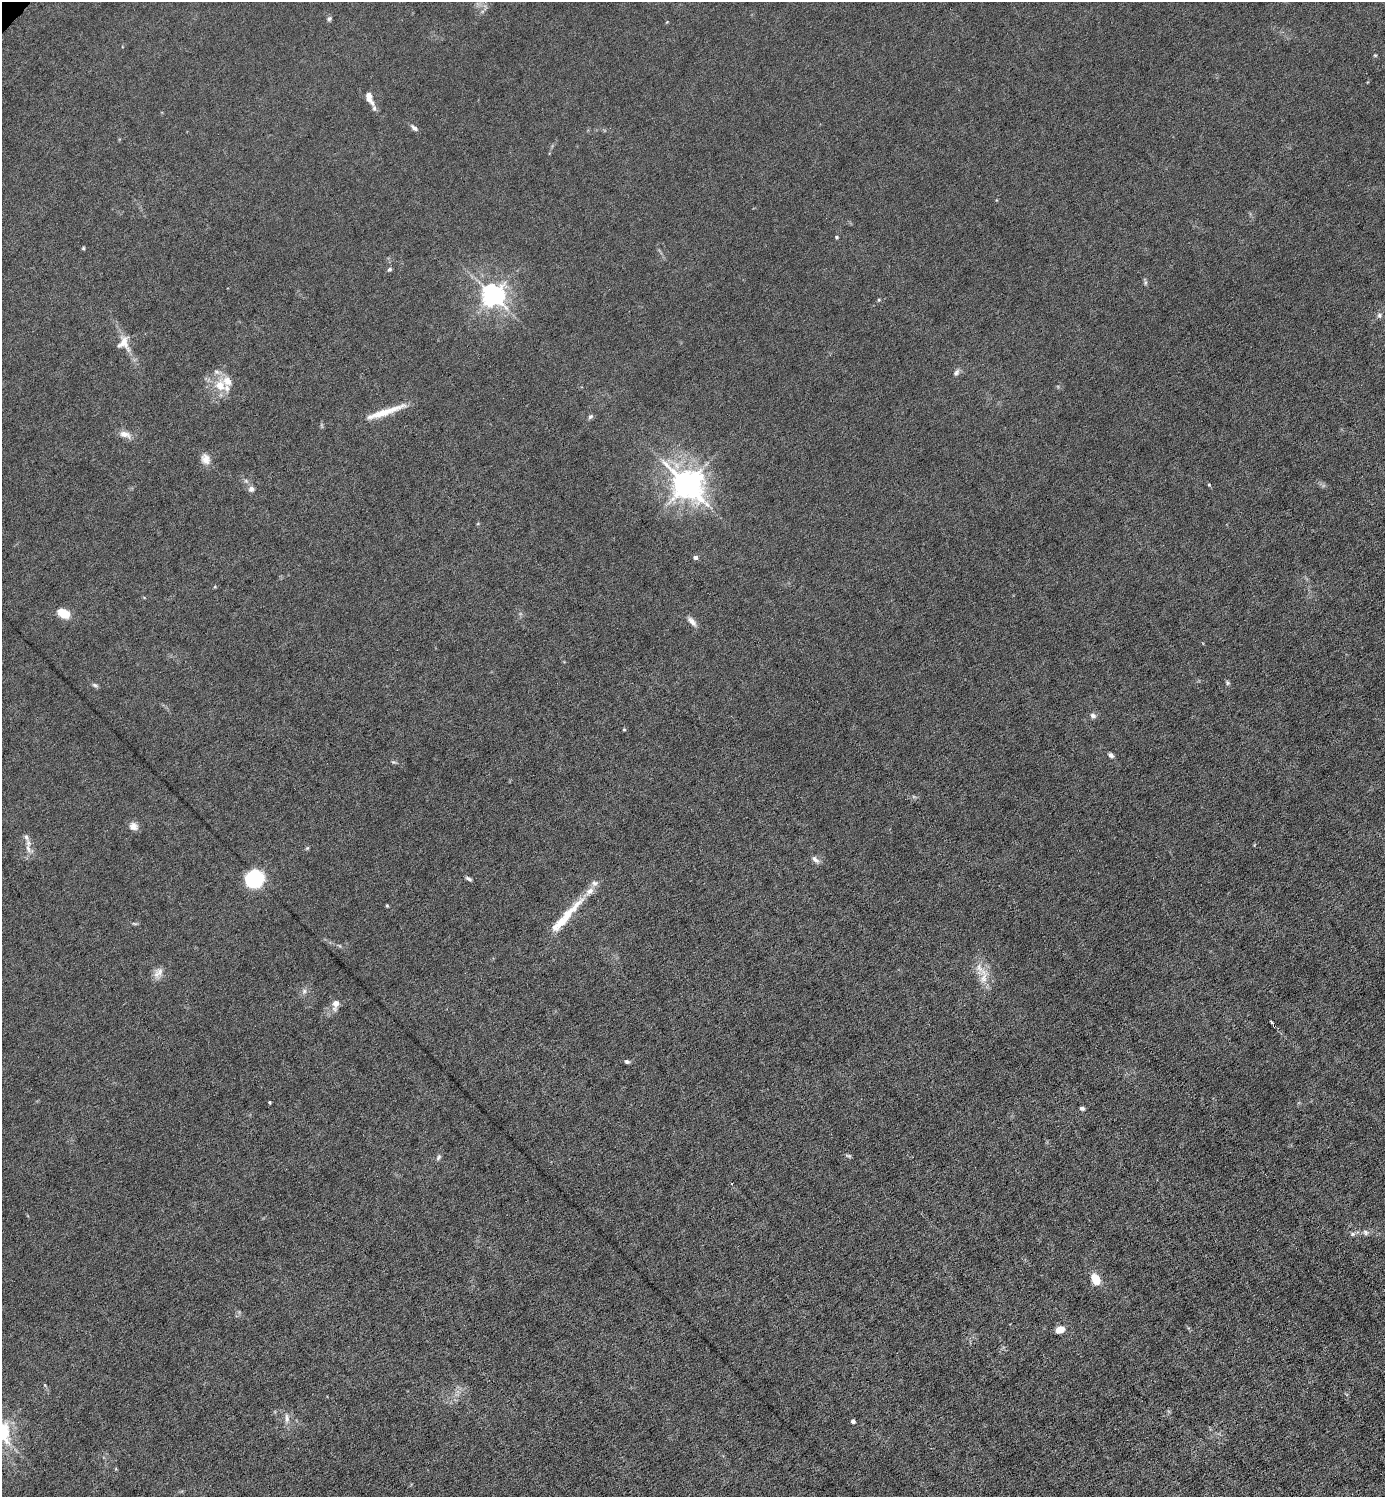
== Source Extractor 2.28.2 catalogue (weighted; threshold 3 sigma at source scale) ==
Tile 6 of 4 x 4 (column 2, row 2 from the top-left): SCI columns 1536-2918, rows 2991-4485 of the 5980 x 5980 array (HDU 1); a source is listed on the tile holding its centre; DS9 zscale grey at full resolution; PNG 1387 x 1499 px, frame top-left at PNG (2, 2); no overlay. Shown black and unused: <1% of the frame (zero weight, under 6 of 12 exposures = <1% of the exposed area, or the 3 px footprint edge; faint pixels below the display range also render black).
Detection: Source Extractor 2.28.2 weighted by HDU 2 'WHT'; one run over the whole footprint, this tile lists its part. Background 0.0152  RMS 0.0031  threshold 0.0127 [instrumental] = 3 sigma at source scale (4.09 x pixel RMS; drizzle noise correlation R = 1.36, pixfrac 0.8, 0.05/0.05 arcsec/px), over >= 5 px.
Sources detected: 65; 2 cosmic-ray / hot-pixel residue — not listed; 11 inside a brighter listed object's ellipse — not listed separately; the other 52 listed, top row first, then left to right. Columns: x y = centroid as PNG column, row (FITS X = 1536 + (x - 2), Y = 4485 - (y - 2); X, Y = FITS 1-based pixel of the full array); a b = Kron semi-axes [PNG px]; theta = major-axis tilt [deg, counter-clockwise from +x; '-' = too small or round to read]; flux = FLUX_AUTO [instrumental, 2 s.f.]
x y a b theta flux
329 19 7 6 - 0.59
1375 55 5 4 - 0.33
369 97 17 8 -70 2.7
414 128 10 5 -37 1
836 237 4 4 - 0.34
83 248 4 4 - 0.33
389 269 6 5 - 0.6
493 295 7 7 - 240
879 300 5 4 - 0.31
1379 315 7 6 - 0.77
124 343 22 17 -83 4.1
956 373 10 6 57 0.93
220 385 17 13 -64 5.5
385 412 51 7 19 6.7
590 416 7 5 44 0.65
125 434 17 9 -17 2.3
205 459 14 11 -67 2.5
686 484 10 8 -39 440
1209 485 5 4 - 0.29
251 489 8 8 - 1
696 557 6 5 - 0.92
63 613 11 7 -24 6.1
692 622 15 7 -47 1.6
1227 683 7 5 -58 0.51
95 685 9 4 -25 0.61
1093 715 8 7 - 0.96
624 729 4 4 - 0.32
1111 755 6 5 - 0.93
393 762 7 5 -11 0.45
133 826 11 10 - 1.9
28 848 17 5 -77 1.8
307 848 6 4 45 0.37
815 859 13 6 -41 1.1
255 879 13 13 - 29
468 879 8 4 -32 0.68
387 906 4 4 - 0.32
575 907 38 9 49 6.6
158 973 16 10 60 2.2
984 977 27 9 88 4.3
304 991 7 6 - 0.86
335 1004 14 8 81 2.3
1272 1022 4 3 - 2.4
627 1061 6 5 - 0.7
269 1102 3 3 - 0.38
1082 1108 5 4 - 0.74
438 1157 8 5 59 0.68
1365 1232 8 7 - 0.88
1353 1234 7 6 - 0.67
1095 1279 14 9 -62 4
1060 1329 7 5 18 4.2
287 1418 13 7 -88 1.7
853 1421 4 4 - 1